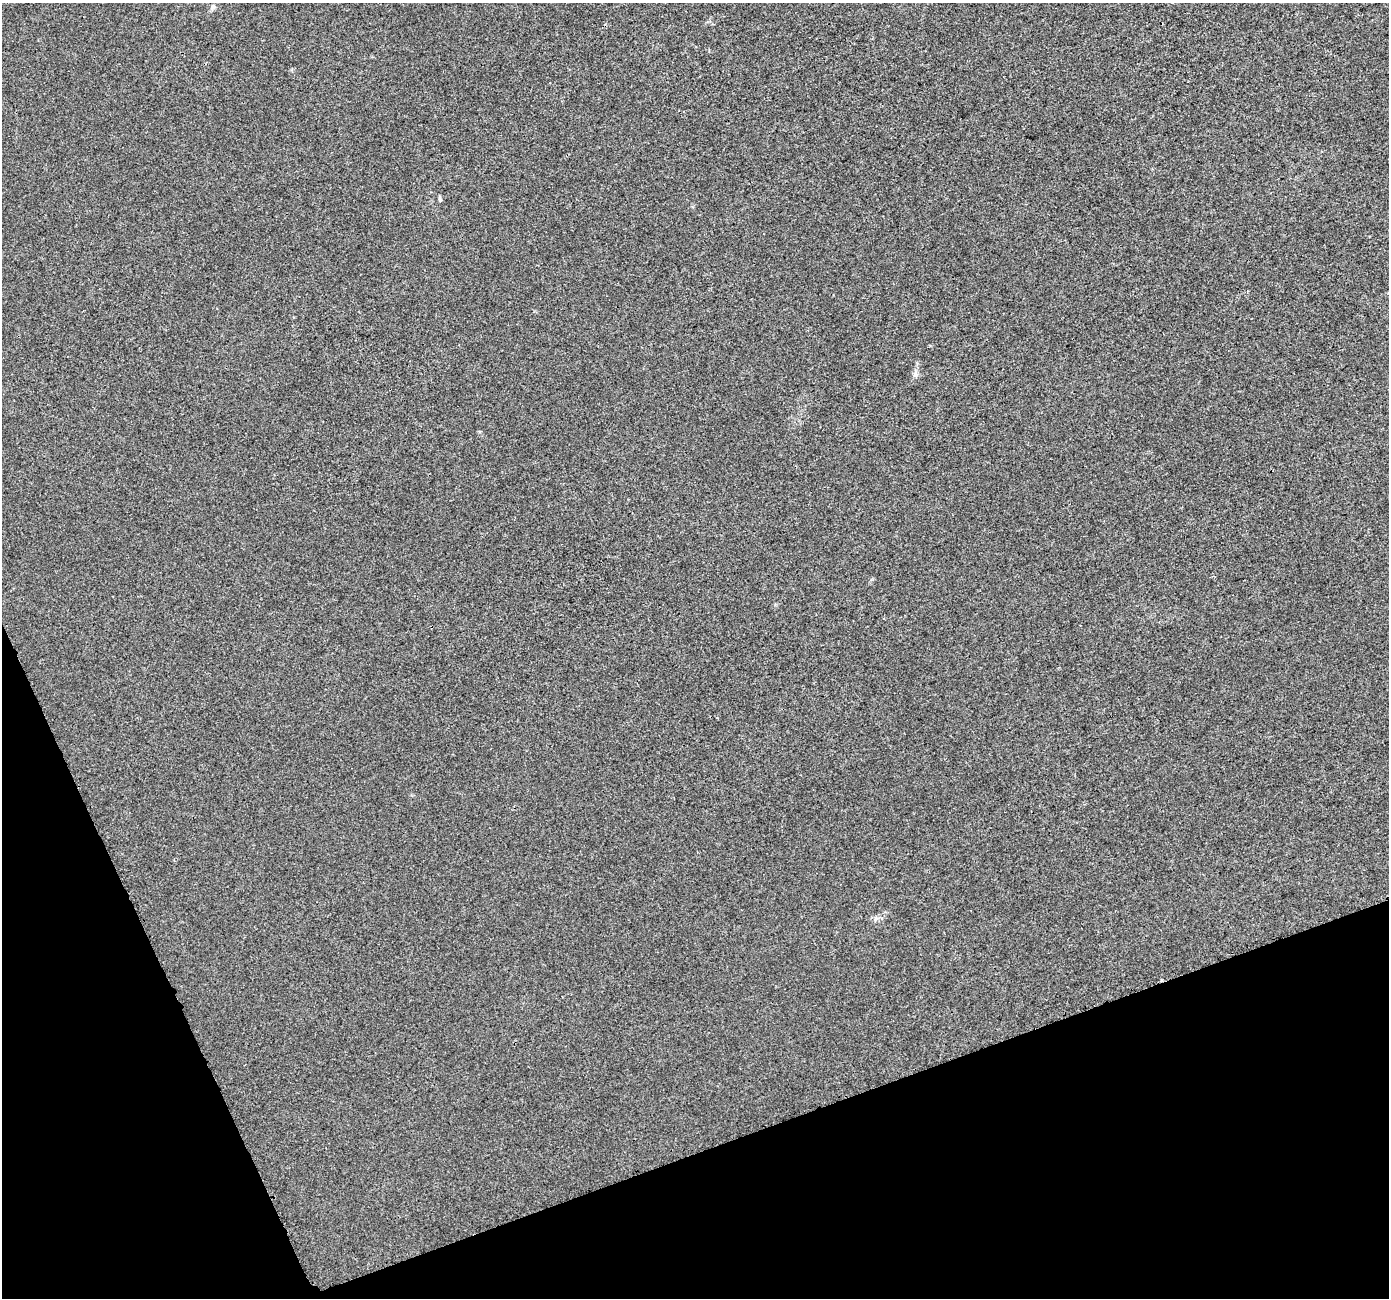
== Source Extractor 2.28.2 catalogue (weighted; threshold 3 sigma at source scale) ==
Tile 14 of 4 x 4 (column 2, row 4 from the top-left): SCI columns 1410-2796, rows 159-1454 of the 5589 x 5441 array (HDU 1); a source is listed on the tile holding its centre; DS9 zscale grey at full resolution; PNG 1391 x 1300 px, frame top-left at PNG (2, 3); no overlay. Shown black and unused: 18% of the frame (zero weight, under 3 of 4 exposures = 2% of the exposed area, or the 3 px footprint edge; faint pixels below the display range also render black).
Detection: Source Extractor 2.28.2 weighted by HDU 2 'WHT'; one run over the whole footprint, this tile lists its part. Background 4.06e-04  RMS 0.0029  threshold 0.0129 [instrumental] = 3 sigma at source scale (4.5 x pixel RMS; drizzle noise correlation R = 1.50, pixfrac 1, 0.0396/0.0396 arcsec/px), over >= 5 px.
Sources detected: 3; all 3 listed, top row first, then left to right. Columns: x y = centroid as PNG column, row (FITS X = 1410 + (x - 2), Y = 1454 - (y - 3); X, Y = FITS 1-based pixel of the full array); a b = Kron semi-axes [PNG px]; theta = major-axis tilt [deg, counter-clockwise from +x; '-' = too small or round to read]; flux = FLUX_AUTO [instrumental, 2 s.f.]
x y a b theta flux
213 7 8 5 81 0.68
440 200 5 5 - 0.35
915 374 7 5 -89 0.71